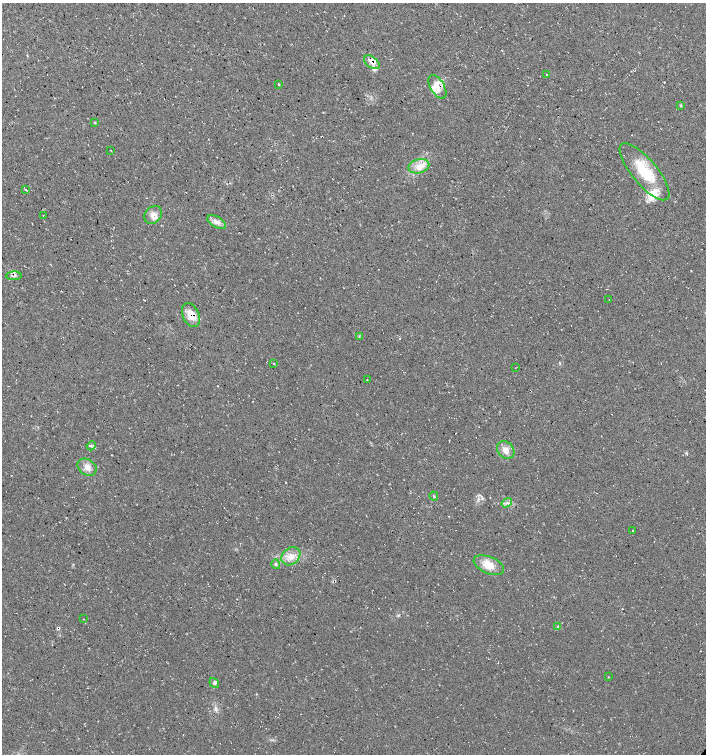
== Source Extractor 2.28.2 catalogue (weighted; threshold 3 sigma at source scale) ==
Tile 11 of 4 x 4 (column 3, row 3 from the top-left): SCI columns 3048-4454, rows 1508-3010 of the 6032 x 6030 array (HDU 1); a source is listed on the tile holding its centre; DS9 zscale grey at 2 x 2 block average (1 PNG px = mean of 2 x 2 image px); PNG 708 x 756 px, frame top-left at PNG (2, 3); each listed source drawn as its Kron ellipse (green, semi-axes under 4 px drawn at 4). Shown black and unused: <1% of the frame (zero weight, under 3 of 4 exposures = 1% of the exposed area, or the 3 px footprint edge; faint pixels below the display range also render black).
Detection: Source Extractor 2.28.2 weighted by HDU 2 'WHT'; one run over the whole footprint, this tile lists its part. Background 0.0158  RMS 0.0038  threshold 0.0171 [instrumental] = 3 sigma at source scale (4.5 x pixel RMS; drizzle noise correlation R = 1.50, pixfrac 1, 0.0396/0.0396 arcsec/px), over >= 5 px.
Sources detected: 40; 1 cosmic-ray / hot-pixel residue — neither listed nor drawn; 1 coinciding with a brighter row at this scale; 5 inside a brighter listed object's ellipse — not listed separately; the other 33 listed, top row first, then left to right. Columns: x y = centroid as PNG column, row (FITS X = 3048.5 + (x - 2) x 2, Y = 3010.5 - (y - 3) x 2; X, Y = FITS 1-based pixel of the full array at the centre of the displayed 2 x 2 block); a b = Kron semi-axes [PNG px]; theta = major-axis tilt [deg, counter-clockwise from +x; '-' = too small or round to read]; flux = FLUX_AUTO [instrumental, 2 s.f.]
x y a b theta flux
372 62 9 5 -37 5.2
546 75 2 2 - 0.41
279 84 2 2 - 6
437 87 13 7 -59 8.2
681 105 3 2 - 0.68
95 122 3 2 - 0.55
111 150 2 2 - 0.47
419 166 10 7 14 8.4
645 172 36 12 -50 35
26 190 3 2 - 0.69
153 215 10 8 48 7
43 216 2 2 - 0.39
217 222 10 5 -29 4.5
14 276 8 3 3 2.3
609 300 2 2 - 0.37
191 315 13 8 -65 12
359 337 3 2 - 0.6
274 363 2 2 - 0.4
515 368 2 2 - 0.31
367 380 2 2 - 0.38
91 446 5 3 - 1.4
506 450 10 7 -48 6.6
87 467 10 7 -35 6.4
434 496 4 2 - 0.87
507 503 5 2 - 1.3
632 530 3 2 - 0.48
291 556 10 8 40 8.2
276 564 5 4 - 1.4
489 565 16 8 -23 13
83 619 2 2 - 0.37
558 627 3 2 - 0.79
608 677 2 2 - 0.44
214 683 5 3 - 1.7
Overlapping masked pixels (flux is a lower limit): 3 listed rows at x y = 372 62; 14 276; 191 315
Diffuse or blended objects may show on this block-average render without a row.